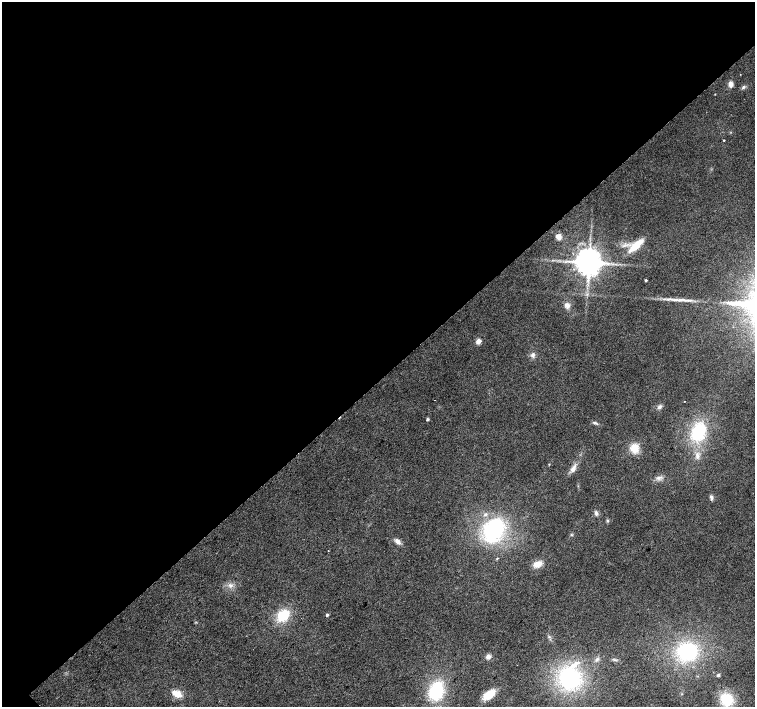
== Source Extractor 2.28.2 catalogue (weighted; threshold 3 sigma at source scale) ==
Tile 2 of 4 x 4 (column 2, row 1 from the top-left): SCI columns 1511-3015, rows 4445-5853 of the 6026 x 6005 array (HDU 1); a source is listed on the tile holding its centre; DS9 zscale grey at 2 x 2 block average (1 PNG px = mean of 2 x 2 image px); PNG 757 x 709 px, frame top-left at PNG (2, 2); no overlay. Shown black and unused: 54% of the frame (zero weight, under 2 of 3 exposures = <1% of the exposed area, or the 3 px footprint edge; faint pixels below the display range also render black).
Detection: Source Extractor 2.28.2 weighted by HDU 2 'WHT'; one run over the whole footprint, this tile lists its part. Background 0.0208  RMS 0.0065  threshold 0.0292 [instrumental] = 3 sigma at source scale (4.5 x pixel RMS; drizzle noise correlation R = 1.50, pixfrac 1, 0.0396/0.0396 arcsec/px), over >= 5 px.
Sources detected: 48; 3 inside a brighter listed object's ellipse — not listed separately; the other 45 listed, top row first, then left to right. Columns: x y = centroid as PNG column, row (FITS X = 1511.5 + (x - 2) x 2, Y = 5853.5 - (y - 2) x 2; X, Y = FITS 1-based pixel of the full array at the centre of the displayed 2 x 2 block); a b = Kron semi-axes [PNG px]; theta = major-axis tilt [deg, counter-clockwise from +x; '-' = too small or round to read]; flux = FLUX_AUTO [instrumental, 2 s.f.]
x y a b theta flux
731 84 7 5 -86 7
743 87 6 3 42 3
715 94 2 2 - 0.79
724 140 2 2 - 3.2
559 237 8 6 -53 7.9
636 245 17 6 42 36
573 254 2 2 - 1.2
589 262 6 6 - 3100
646 280 2 2 - 2.4
680 300 14 4 -1 11
567 305 7 6 - 7.6
478 341 3 3 - 28
533 355 6 5 - 5.3
435 400 2 2 - 0.5
685 401 2 2 - 1.3
659 407 7 4 40 4.1
428 419 3 2 - 3.1
596 423 7 3 -33 3.2
698 432 17 12 67 93
634 448 10 9 - 22
697 456 10 5 -87 7.3
573 469 12 6 65 9.4
659 478 10 4 19 5.9
711 497 6 4 -75 4
596 513 7 4 -77 4
607 521 5 4 - 2.1
494 530 26 18 66 160
571 535 3 3 - 1.5
398 541 8 5 -44 8
328 551 2 2 - 0.59
497 558 4 2 - 1.2
538 564 10 6 19 15
230 585 6 5 - 5.5
283 615 12 9 38 51
327 615 2 2 - 3.8
549 637 4 2 - 1.5
687 652 18 16 8 130
488 656 6 5 - 6.5
597 659 5 4 - 3.3
718 675 4 3 - 2.6
570 678 23 21 -75 180
436 690 15 11 71 100
177 694 10 6 -29 20
489 694 10 6 36 40
727 699 12 9 -28 61
Diffuse or blended objects may show on this block-average render without a row.